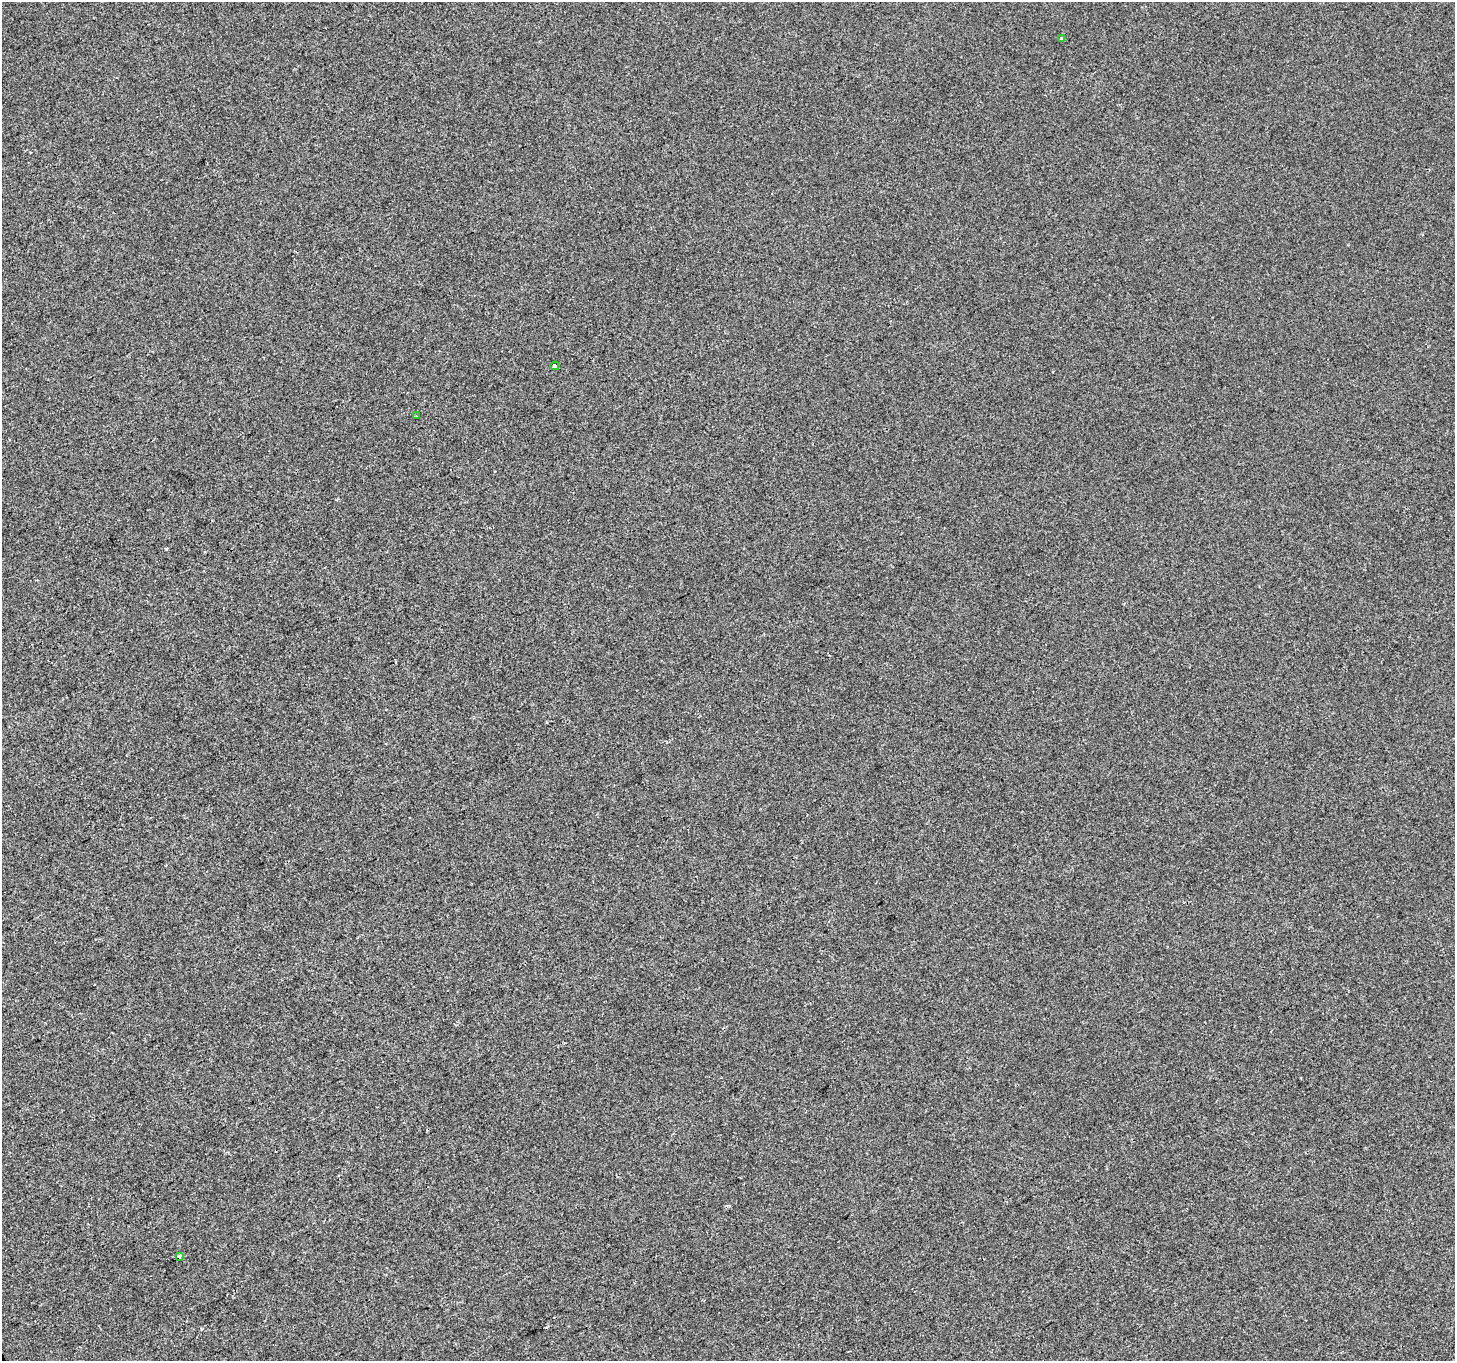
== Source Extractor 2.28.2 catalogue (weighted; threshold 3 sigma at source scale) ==
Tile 7 of 4 x 4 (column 3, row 2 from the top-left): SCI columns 2910-4362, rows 2885-4243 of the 5816 x 5708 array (HDU 1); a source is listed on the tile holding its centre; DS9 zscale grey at full resolution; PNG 1457 x 1363 px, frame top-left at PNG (2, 2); each listed source drawn as its Kron ellipse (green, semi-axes under 4 px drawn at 4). Shown black and unused: <1% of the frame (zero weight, under 2 of 3 exposures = <1% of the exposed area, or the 3 px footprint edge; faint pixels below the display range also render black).
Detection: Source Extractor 2.28.2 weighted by HDU 2 'WHT'; one run over the whole footprint, this tile lists its part. Background 4.91e-04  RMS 0.0045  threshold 0.0201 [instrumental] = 3 sigma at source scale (4.5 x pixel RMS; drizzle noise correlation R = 1.50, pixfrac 1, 0.0396/0.0396 arcsec/px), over >= 5 px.
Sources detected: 7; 3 cosmic-ray / hot-pixel residue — neither listed nor drawn; the other 4 listed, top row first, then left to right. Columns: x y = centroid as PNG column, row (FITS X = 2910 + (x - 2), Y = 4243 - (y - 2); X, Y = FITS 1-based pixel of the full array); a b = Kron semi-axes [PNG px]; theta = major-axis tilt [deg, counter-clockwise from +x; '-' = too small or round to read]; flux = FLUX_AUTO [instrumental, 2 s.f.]
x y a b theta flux
1061 38 4 3 - 2
555 366 4 4 - 8.9
416 416 3 2 - 0.71
180 1256 3 3 - 2.1
Overlapping masked pixels (flux is a lower limit): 1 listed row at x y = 180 1256